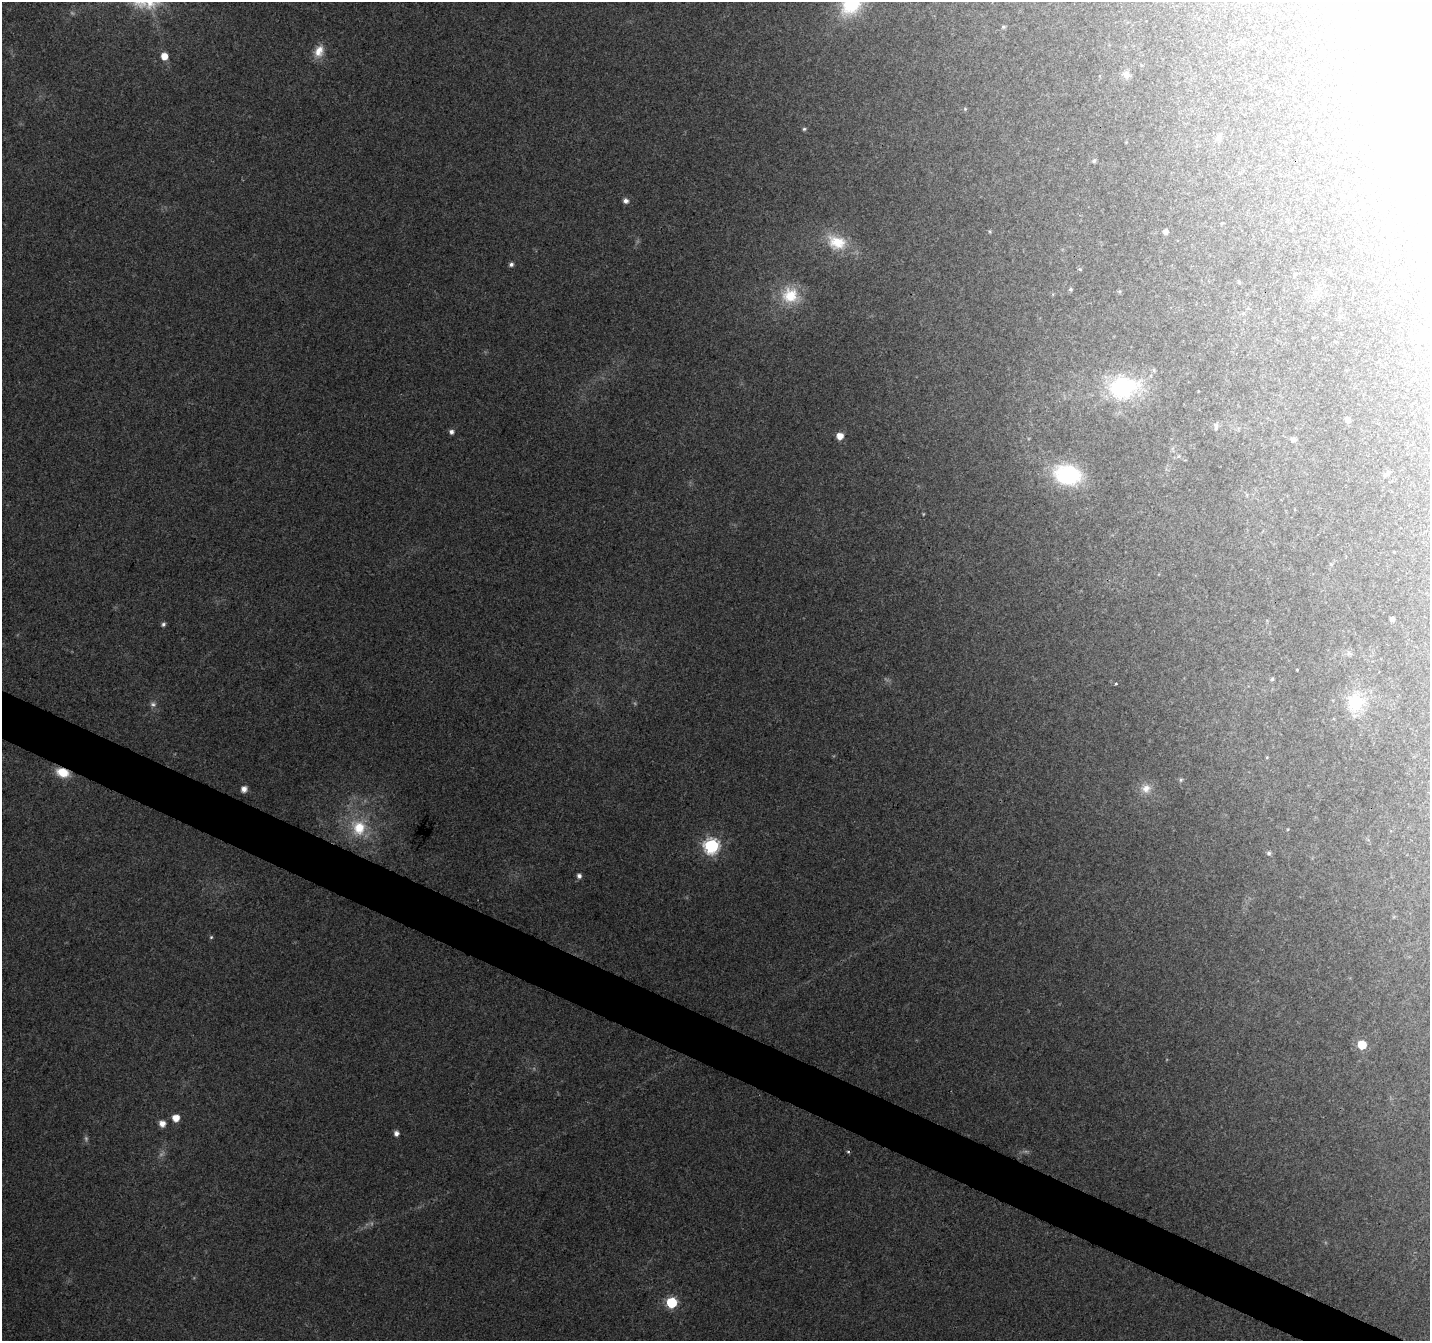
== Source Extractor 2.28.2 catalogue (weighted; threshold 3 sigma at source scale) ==
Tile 6 of 4 x 4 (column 2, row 2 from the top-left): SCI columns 1437-2864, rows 2950-4288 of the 5729 x 5834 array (HDU 1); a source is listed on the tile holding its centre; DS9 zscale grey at full resolution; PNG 1432 x 1343 px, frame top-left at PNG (2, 2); no overlay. Shown black and unused: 3% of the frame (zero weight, under 3 of 4 exposures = <1% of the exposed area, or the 3 px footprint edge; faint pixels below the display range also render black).
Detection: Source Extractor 2.28.2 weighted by HDU 2 'WHT'; one run over the whole footprint, this tile lists its part. Background 0.104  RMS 0.0058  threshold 0.026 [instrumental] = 3 sigma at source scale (4.5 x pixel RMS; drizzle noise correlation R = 1.50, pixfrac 1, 0.0396/0.0396 arcsec/px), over >= 5 px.
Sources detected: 54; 4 too faint to see at this stretch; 1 cosmic-ray / hot-pixel residue — not listed; the other 49 listed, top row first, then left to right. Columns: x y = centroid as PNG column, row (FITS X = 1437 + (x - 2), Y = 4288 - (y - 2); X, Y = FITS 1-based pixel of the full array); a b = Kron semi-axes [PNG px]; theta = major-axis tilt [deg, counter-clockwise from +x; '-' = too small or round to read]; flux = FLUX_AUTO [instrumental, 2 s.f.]
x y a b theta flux
852 2 25 17 56 44
1003 27 5 5 - 0.84
319 51 17 11 65 7.6
164 56 6 6 - 7.6
1126 75 11 9 -35 3.4
965 109 5 5 - 0.72
804 129 5 5 - 0.93
1218 138 9 7 43 2.1
1094 161 6 5 - 1.2
626 201 6 6 - 2.5
1166 232 5 5 - 2.2
837 242 27 18 -20 18
511 264 6 5 - 1.6
1080 269 6 5 - 0.76
1239 282 4 4 - 0.77
1070 289 5 5 - 1.1
790 295 24 22 -22 20
1421 337 12 8 11 3.9
1154 370 6 4 -72 0.86
1123 387 34 24 10 56
1348 420 5 5 - 2.5
1216 426 11 6 89 1.9
451 432 6 6 - 1.9
840 436 5 5 - 6.8
1293 439 6 5 - 1.7
1067 475 25 18 -10 54
1385 475 9 6 40 2
1331 564 5 5 - 0.79
1392 619 4 4 - 2.1
163 624 6 5 - 1.3
1297 670 3 2 - 0.44
1272 679 5 5 - 0.95
1116 683 3 2 - 0.74
1355 702 21 19 87 21
153 704 9 6 -18 1.8
63 772 14 9 -20 12
1181 780 6 5 - 0.94
244 789 5 5 - 4.4
1146 789 13 12 - 5.8
359 828 23 21 -69 24
711 846 7 7 - 140
1269 853 6 5 - 1.3
579 876 6 6 - 2.1
211 937 5 5 - 0.79
1362 1045 6 6 - 18
176 1118 6 5 - 8
162 1124 5 5 - 5.4
396 1133 5 5 - 2.7
671 1303 6 6 - 49
Overlapping masked pixels (flux is a lower limit): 1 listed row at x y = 63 772
Isophote crosses this tile's border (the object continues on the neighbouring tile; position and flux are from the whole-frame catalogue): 1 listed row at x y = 852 2